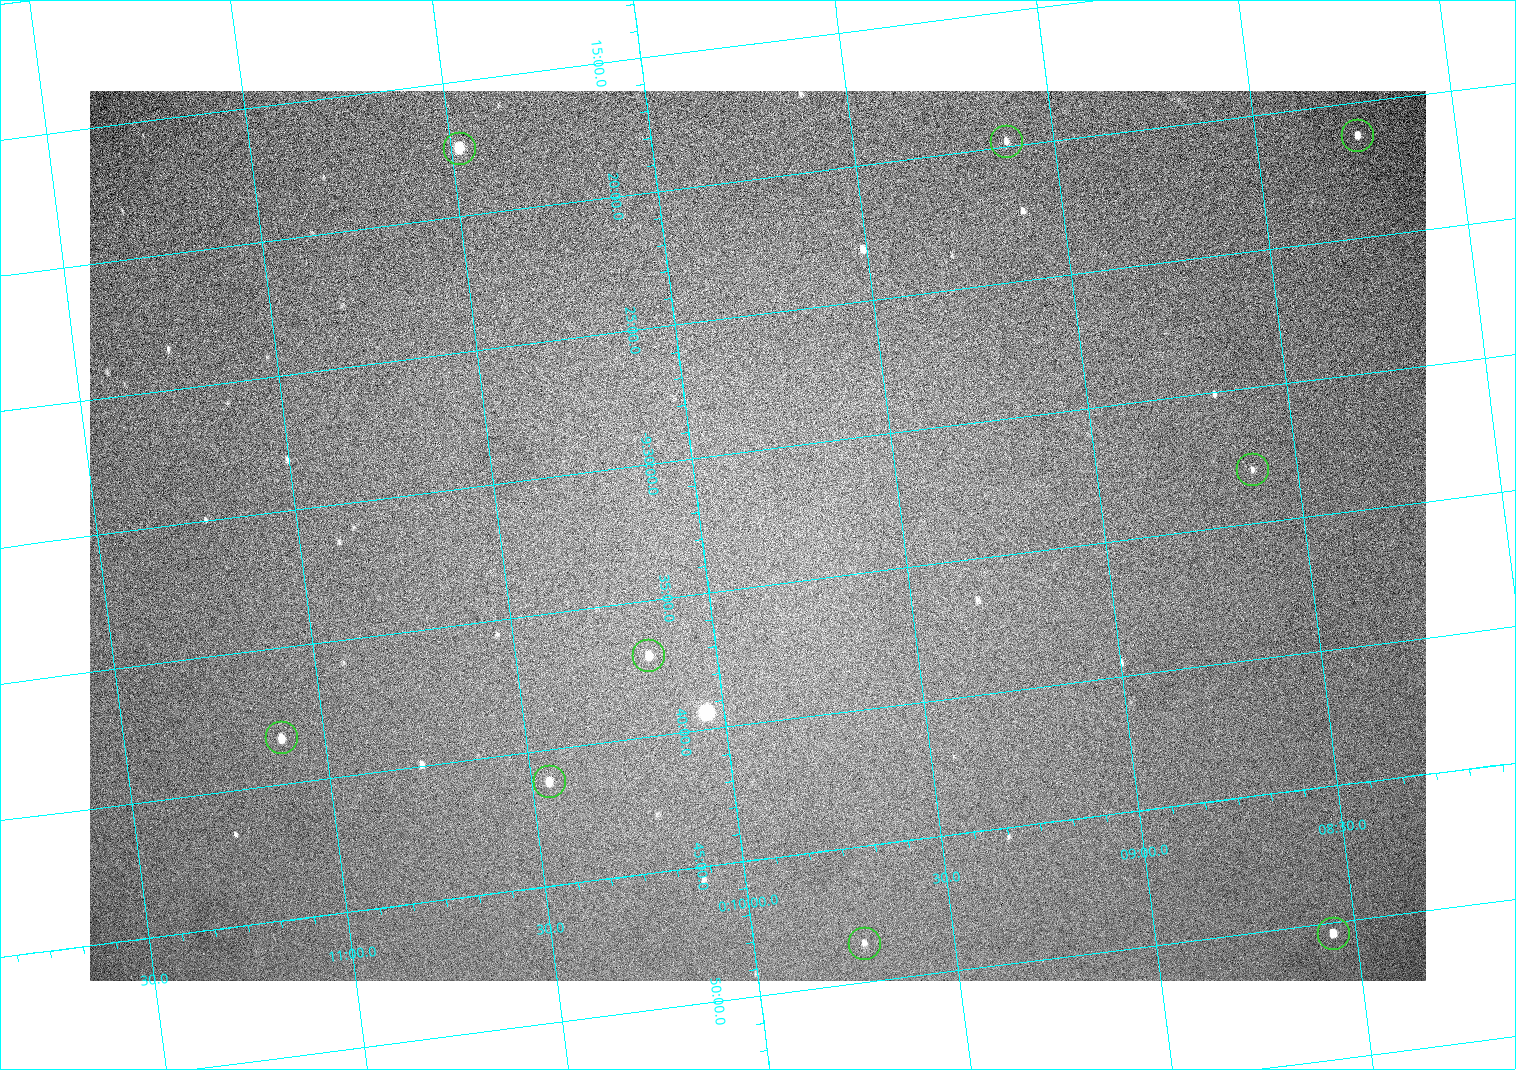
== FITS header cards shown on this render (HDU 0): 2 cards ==
NAXIS1  =                 1336 / length of data axis 1
NAXIS2  =                  890 / length of data axis 2

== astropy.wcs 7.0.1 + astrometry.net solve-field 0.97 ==
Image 1336 x 890 px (HDU 0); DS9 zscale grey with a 90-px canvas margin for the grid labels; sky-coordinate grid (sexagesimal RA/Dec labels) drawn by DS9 from the SOLVED WCS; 9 Tycho-2 reference stars matched to detected sources circled (green)
Header WCS: none
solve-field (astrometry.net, Tycho-2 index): SOLVED blind (the file carries no WCS)
Solved WCS: RA---TAN-SIP/DEC--TAN-SIP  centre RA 00:09:52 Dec -09:33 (2.47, -9.55 deg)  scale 2.22 arcsec/px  FOV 49.5' x 32.9'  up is -7 deg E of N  parity normal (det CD < 0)
(file carries no celestial WCS; the grid is the blind solution)
Tycho-2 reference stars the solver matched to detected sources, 9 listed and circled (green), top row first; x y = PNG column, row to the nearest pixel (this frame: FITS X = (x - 90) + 1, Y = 890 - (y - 91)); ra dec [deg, ICRS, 3 dp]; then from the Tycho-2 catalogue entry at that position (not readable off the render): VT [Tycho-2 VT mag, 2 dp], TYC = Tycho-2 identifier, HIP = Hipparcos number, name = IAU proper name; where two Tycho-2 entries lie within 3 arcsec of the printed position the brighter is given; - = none
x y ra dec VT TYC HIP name
1357 135 2.062 -9.353 11.06 5260-555-1 - -
1006 141 2.280 -9.330 12.27 5260-351-1 - -
459 148 2.620 -9.291 8.81 5261-329-1 - -
1252 469 2.153 -9.550 13.26 5260-885-1 - -
648 655 2.543 -9.617 11.28 5260-962-1 - -
281 737 2.777 -9.638 10.48 5261-617-1 - -
549 781 2.614 -9.686 11.21 5261-343-1 - -
1333 933 2.139 -9.840 10.40 5260-890-1 - -
864 943 2.432 -9.809 12.48 5260-755-1 - -